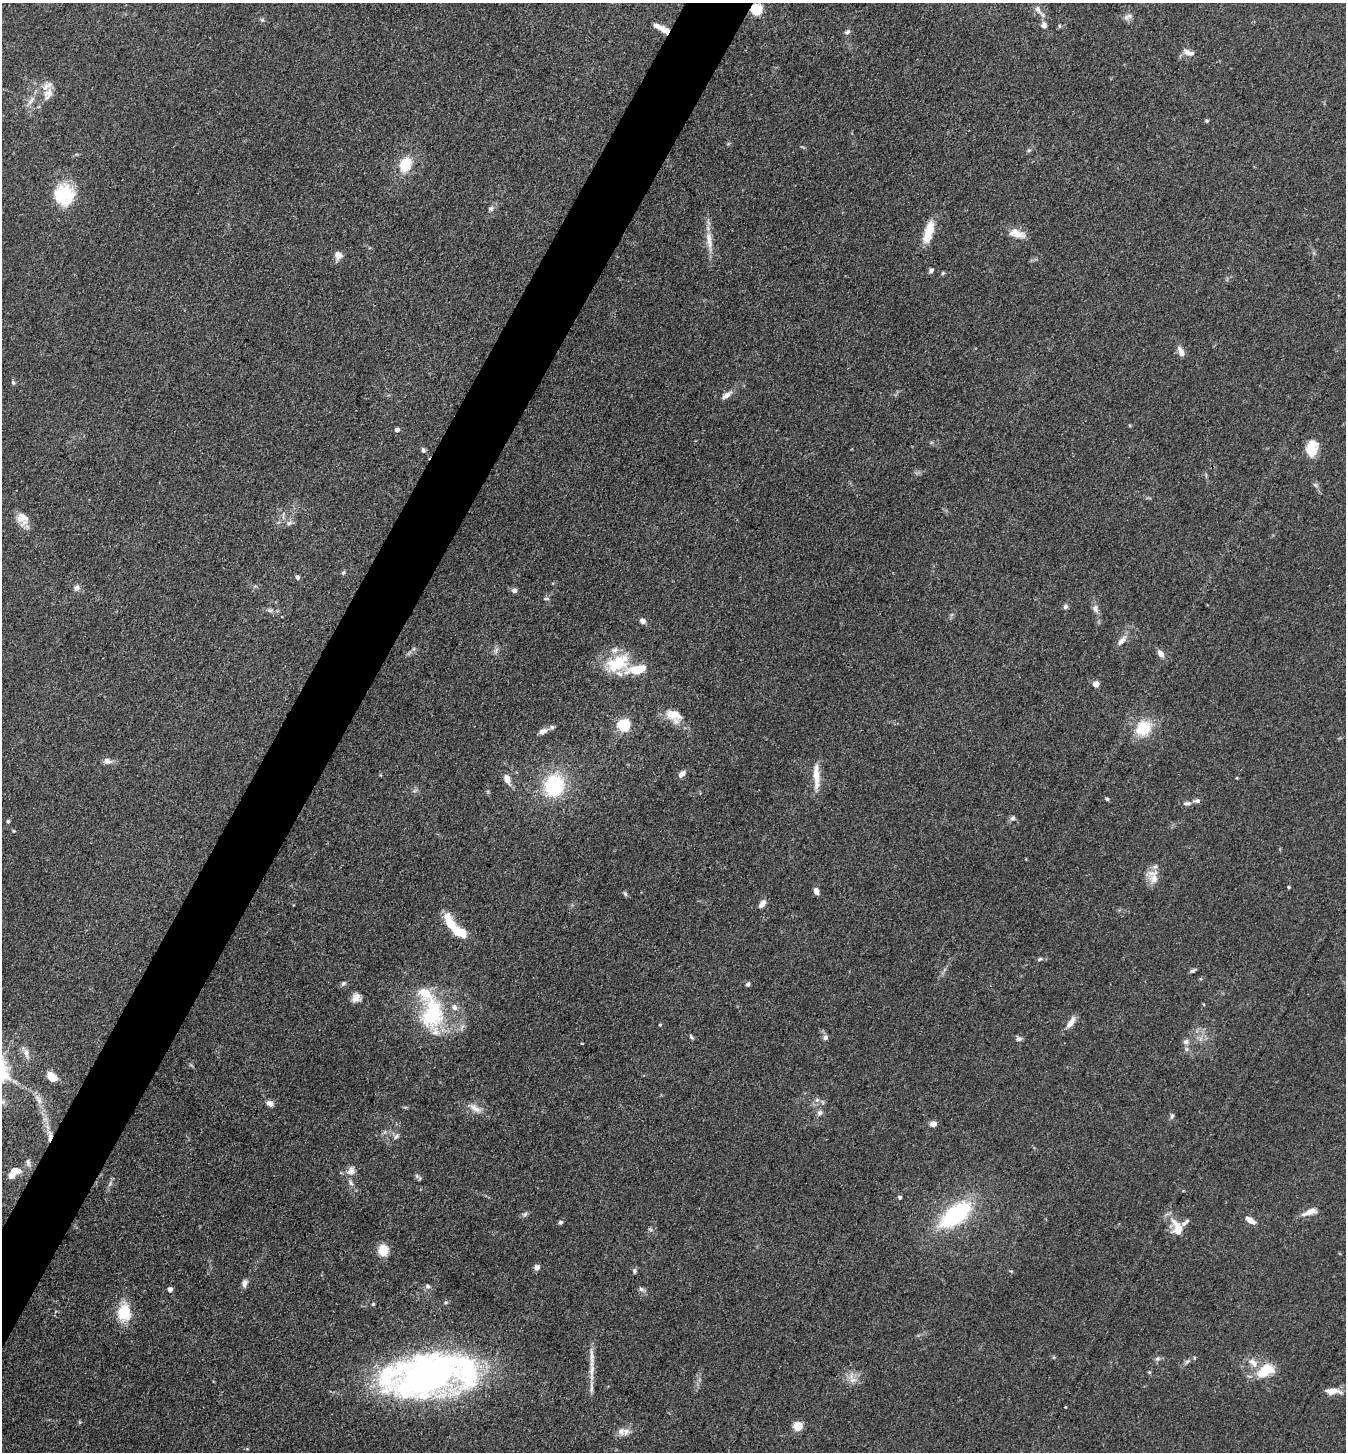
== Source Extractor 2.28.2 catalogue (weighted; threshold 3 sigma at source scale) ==
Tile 7 of 4 x 4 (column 3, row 2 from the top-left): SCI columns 2976-4319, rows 2903-4352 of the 5811 x 5804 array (HDU 1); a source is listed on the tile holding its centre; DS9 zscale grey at full resolution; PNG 1348 x 1454 px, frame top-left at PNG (2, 3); no overlay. Shown black and unused: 4% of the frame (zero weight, under 3 of 4 exposures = <1% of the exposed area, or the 3 px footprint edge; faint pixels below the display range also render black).
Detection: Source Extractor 2.28.2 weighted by HDU 2 'WHT'; one run over the whole footprint, this tile lists its part. Background 0.0742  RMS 0.0062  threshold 0.0277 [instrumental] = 3 sigma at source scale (4.5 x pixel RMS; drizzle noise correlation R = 1.50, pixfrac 1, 0.05/0.05 arcsec/px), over >= 5 px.
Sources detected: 140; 1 inside a brighter object's white glare — not listed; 19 inside a brighter listed object's ellipse — not listed separately; the other 120 listed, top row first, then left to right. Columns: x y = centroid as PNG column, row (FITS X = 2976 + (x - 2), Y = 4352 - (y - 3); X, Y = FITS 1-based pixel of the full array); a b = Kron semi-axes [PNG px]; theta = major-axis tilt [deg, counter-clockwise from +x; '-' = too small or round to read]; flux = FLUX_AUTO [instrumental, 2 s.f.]
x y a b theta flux
756 9 5 5 - 68
1039 11 24 5 -51 4
1128 16 13 6 27 2.6
262 20 6 4 43 0.99
1044 25 8 7 - 2.5
1059 26 6 4 -89 0.71
664 30 13 7 -35 5.6
847 32 7 6 - 1.5
1188 52 13 7 -33 3.9
48 93 15 11 35 6.3
31 101 16 6 52 3.8
1207 121 5 4 - 0.87
1029 150 6 4 18 0.9
405 165 15 11 71 18
64 194 26 24 90 27
491 209 7 7 - 1.5
928 232 30 10 74 12
1017 234 22 10 -16 7.5
709 240 28 7 -81 7.7
338 255 8 8 - 5
931 270 7 5 54 1.6
943 273 5 4 - 0.8
1181 351 12 6 -65 4.4
13 382 6 4 -68 0.98
727 395 14 6 35 3.4
397 430 4 4 - 2.8
1312 448 19 13 83 11
423 450 7 5 -57 1.5
23 519 17 14 -62 7.2
289 523 10 6 31 2.4
343 572 6 5 - 1.1
297 577 6 5 - 1.4
77 588 8 7 - 2.6
514 590 7 7 - 1.8
546 599 8 3 4 0.91
1065 607 6 5 - 1.5
1095 609 12 8 -79 3
643 621 7 6 - 2.5
1122 641 16 7 51 4
496 650 9 5 71 1.8
1161 653 8 6 -55 4.2
618 663 28 16 28 26
637 670 23 10 11 16
1096 684 4 4 - 7.5
676 721 20 17 68 6.9
624 725 6 5 - 85
1143 728 20 18 43 20
542 731 9 6 24 3.6
107 761 12 8 -14 3
682 774 10 6 41 3.2
816 776 35 8 -87 9.6
507 779 12 7 -65 5.4
554 785 21 18 74 48
1107 799 4 4 - 0.84
1187 803 12 5 6 2.1
1013 818 8 6 49 1.6
8 821 4 4 - 0.84
14 831 4 3 - 0.54
1153 877 21 13 -78 7.4
1289 887 4 3 - 0.82
816 891 7 5 -71 3.3
625 894 7 5 -63 1.1
762 904 10 6 54 3.6
451 924 18 10 -47 14
1040 959 7 4 28 1
1193 970 8 5 31 1.3
343 983 7 5 41 1.4
748 984 5 5 - 1.2
356 998 10 9 - 4.6
432 1013 45 30 84 50
1071 1022 16 7 56 4.9
660 1025 4 4 - 0.6
691 1037 7 4 -53 1
825 1037 7 7 - 1.8
1019 1039 9 6 4 1.6
1186 1042 8 8 - 2.7
582 1043 4 2 - 0.41
26 1053 14 8 -77 4
52 1077 11 8 -42 8.7
39 1100 11 7 -76 3.4
817 1100 7 6 - 1.8
3 1102 6 6 - 1.3
270 1103 8 6 -26 3.5
475 1108 20 8 -34 5.1
820 1113 8 7 - 2.2
1172 1116 9 5 81 1.5
933 1124 7 6 - 3.5
50 1136 16 6 87 4.5
396 1136 10 5 44 1.7
351 1171 14 11 63 4.4
14 1172 17 10 35 8.6
417 1176 8 5 -46 1.4
900 1197 4 4 - 1.3
1310 1212 20 7 20 5.6
525 1214 7 5 16 1.4
956 1214 32 15 38 74
1250 1220 12 6 -31 5
560 1222 5 5 - 1.3
1177 1227 20 13 -72 11
650 1229 6 4 -20 0.93
383 1250 13 11 82 8.4
537 1267 7 6 - 2.3
634 1271 6 5 - 1.4
244 1283 10 7 79 2.8
427 1286 7 6 - 1.6
170 1289 4 4 - 3.8
641 1289 7 5 -45 1.5
446 1302 6 3 19 0.83
373 1304 4 4 - 0.75
124 1312 15 12 87 22
1157 1359 8 5 7 1.5
1187 1361 8 5 21 1.6
592 1370 25 6 86 5.8
1266 1370 26 15 29 16
1149 1372 5 4 - 0.7
427 1376 77 41 6 310
853 1380 10 6 8 3.6
1331 1391 16 7 2 6.8
798 1426 8 7 - 9.9
626 1431 10 9 - 3.7
Overlapping masked pixels (flux is a lower limit): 3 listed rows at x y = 756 9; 664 30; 50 1136